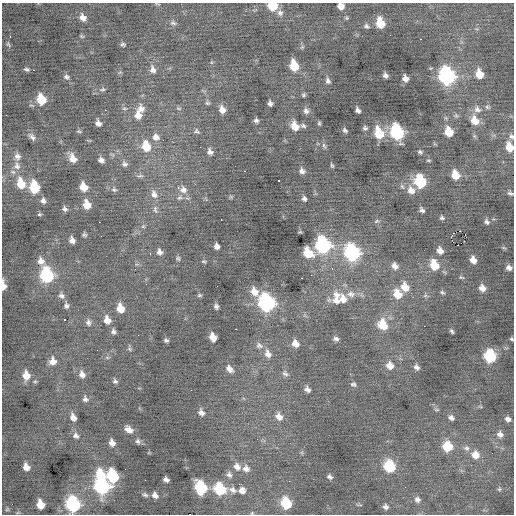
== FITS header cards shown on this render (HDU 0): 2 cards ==
NAXIS1  =                  512 / Axis length
NAXIS2  =                  512 / Axis length

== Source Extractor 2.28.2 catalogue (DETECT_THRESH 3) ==
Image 512 x 512 px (HDU 0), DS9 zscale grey, 1 PNG px = 1 image px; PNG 516 x 516 px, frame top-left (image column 1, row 512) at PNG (2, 3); no overlay
Background -0.0275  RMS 1.1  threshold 3.23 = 3 sigma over >= 5 px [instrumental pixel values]
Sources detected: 220; all 220 listed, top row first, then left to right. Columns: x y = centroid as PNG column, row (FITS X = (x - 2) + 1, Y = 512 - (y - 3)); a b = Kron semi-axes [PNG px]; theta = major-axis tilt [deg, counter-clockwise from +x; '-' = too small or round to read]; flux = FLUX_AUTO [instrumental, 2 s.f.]
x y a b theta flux
158 4 8 3 -21 86
273 6 7 6 - 2100
341 6 6 6 - 580
280 13 9 8 - 340
83 17 9 8 - 480
346 18 6 4 -20 97
173 23 9 6 -18 220
380 23 9 7 -77 1600
366 26 8 6 -38 180
390 35 2 2 - 41
10 36 3 2 - 150
82 36 6 4 -21 97
420 39 2 2 - 42
8 44 9 5 -53 150
123 44 6 5 - 140
302 47 7 4 45 110
294 66 9 7 -73 2000
27 69 7 4 -13 150
153 69 11 8 -72 400
33 70 2 2 - 60
120 72 6 4 44 100
479 74 8 7 - 1100
385 75 5 4 - 260
447 76 11 9 -71 14000
66 77 8 6 -16 200
405 78 6 5 - 440
328 81 8 6 -75 230
102 89 9 5 5 170
304 95 5 5 - 130
41 99 9 8 - 1800
207 103 7 6 - 150
270 103 5 4 - 230
487 107 7 5 -18 120
124 108 8 5 -6 160
179 108 7 4 -18 130
141 109 12 10 -70 530
477 109 10 9 - 390
105 110 2 2 - 190
222 110 9 7 -72 570
358 110 6 4 -55 230
306 111 8 7 - 280
6 115 2 2 - 38
138 115 13 10 -87 740
456 115 7 6 - 140
256 120 6 5 - 190
475 121 11 9 -57 970
98 123 6 5 - 320
319 123 6 4 -82 110
295 126 9 7 -66 930
303 126 8 5 -10 180
365 128 5 4 - 160
345 130 5 4 - 160
79 131 7 4 -20 100
197 131 8 7 - 190
397 132 11 8 -68 7500
449 132 9 7 -66 1300
379 133 11 8 -68 2000
511 136 7 6 - 200
32 137 12 7 -41 320
156 137 10 9 - 500
146 146 12 9 -72 1600
324 146 9 5 -63 160
509 147 8 6 -71 1100
210 152 8 7 - 300
420 152 6 4 -39 150
17 156 10 9 - 430
72 158 12 8 -56 730
101 160 7 6 - 290
428 160 6 4 -6 94
125 164 10 7 -41 260
332 165 6 3 -72 110
17 166 11 10 - 540
244 171 3 2 - 250
302 171 7 6 - 280
13 172 9 6 -15 260
455 175 9 7 -66 1200
140 176 11 4 9 190
279 181 3 2 - 180
420 181 10 8 -71 4000
21 183 13 9 -72 1500
402 186 8 5 -62 180
34 187 10 8 -78 2900
83 187 9 7 -61 950
178 188 3 3 - 150
114 189 8 7 - 200
183 190 12 9 -40 560
411 190 10 9 - 640
510 193 7 5 -22 170
154 194 13 9 -64 540
231 197 5 5 - 86
180 198 9 7 23 280
304 199 6 5 - 190
43 201 7 7 - 290
87 205 9 7 -73 1000
65 209 7 6 - 200
155 209 12 7 -81 310
422 210 6 4 -49 200
39 214 6 4 2 100
442 218 6 5 - 140
221 220 3 2 - 150
377 221 7 5 18 150
99 222 2 2 - 190
487 222 8 6 -52 200
143 226 6 5 - 130
84 235 5 5 - 140
465 235 3 2 - 140
451 236 5 2 - 110
72 240 6 5 - 350
323 245 11 9 -72 11000
458 245 2 2 - 680
217 246 6 5 - 320
504 248 6 4 -18 100
440 251 7 6 - 430
159 252 7 6 - 310
308 253 9 7 -48 1600
352 253 11 9 -65 10000
150 254 3 2 - 180
178 258 6 6 - 140
473 260 7 6 - 530
41 261 10 8 -59 460
204 261 6 4 -9 99
434 265 10 8 -64 1600
395 266 9 7 -54 420
509 268 6 5 - 310
135 269 3 2 - 180
332 269 3 2 - 110
47 275 10 8 -76 6400
461 277 7 4 -16 98
301 278 3 2 - 150
3 286 9 4 -86 590
217 286 2 2 - 64
405 287 10 8 -61 920
482 288 7 6 - 500
254 291 11 8 -59 760
442 292 6 5 - 130
351 294 13 9 -10 580
397 294 12 9 -60 1200
61 295 9 7 -41 270
199 295 7 5 0 120
336 299 20 16 82 1300
343 299 13 10 -68 740
266 303 11 9 -66 13000
66 306 7 6 - 220
216 306 5 4 - 190
120 308 9 7 -74 1000
64 319 2 2 - 67
107 320 10 7 -71 620
88 322 9 8 - 270
383 325 14 11 -64 1400
424 326 2 2 - 150
236 329 2 2 - 480
113 331 7 6 - 210
452 331 5 3 - 130
138 335 2 2 - 220
213 337 7 6 - 860
336 339 7 5 -18 210
512 339 4 3 - 95
166 340 5 4 - 150
295 344 9 7 -51 580
259 345 11 8 -34 320
129 348 9 5 -79 140
268 354 13 9 -66 530
490 356 9 8 - 4600
107 357 6 4 0 120
53 361 10 9 - 550
390 365 10 9 - 590
416 367 7 5 -39 250
229 369 10 7 -49 390
285 373 10 7 -38 250
82 374 10 7 -71 440
26 375 9 7 -78 830
35 381 5 4 - 96
115 381 7 5 -65 170
353 384 7 6 - 180
307 389 8 6 -37 290
85 399 8 7 - 250
480 406 6 3 -20 80
437 410 7 3 -1 96
201 412 8 7 - 330
279 416 11 9 -52 550
73 417 8 6 -69 540
451 418 7 6 - 240
508 419 6 5 - 280
129 429 10 7 -33 510
500 434 8 7 - 340
76 436 9 7 -39 310
138 441 7 6 - 200
112 443 8 6 -67 440
447 446 9 8 - 2100
466 448 9 7 -16 250
302 453 6 4 -72 99
475 455 9 8 - 810
389 466 9 8 - 3800
26 467 7 5 -66 500
237 467 11 8 -52 480
246 469 10 9 - 420
100 475 10 7 -72 1900
229 475 9 7 -66 270
113 476 11 9 -76 4300
330 477 7 5 -29 190
166 479 5 5 - 230
145 480 2 2 - 240
102 486 11 8 -71 11000
201 488 10 8 -64 4200
220 489 10 8 -47 3600
499 489 5 4 - 98
233 490 12 7 -27 350
242 490 8 8 - 430
145 495 8 5 -26 160
155 495 7 6 - 330
417 499 8 7 - 260
286 503 9 7 -60 3000
40 504 8 6 -74 1000
73 504 10 8 -71 8700
359 505 7 3 -5 76
386 507 7 6 - 240
7 509 6 5 - 110
18 512 6 3 19 79
252 513 5 4 - 84
189 514 3 2 - 800
At the frame edge (FLAGS 8, measured only in part): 11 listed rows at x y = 158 4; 273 6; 341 6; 511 136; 509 147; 510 193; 3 286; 512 339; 73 504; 252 513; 189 514